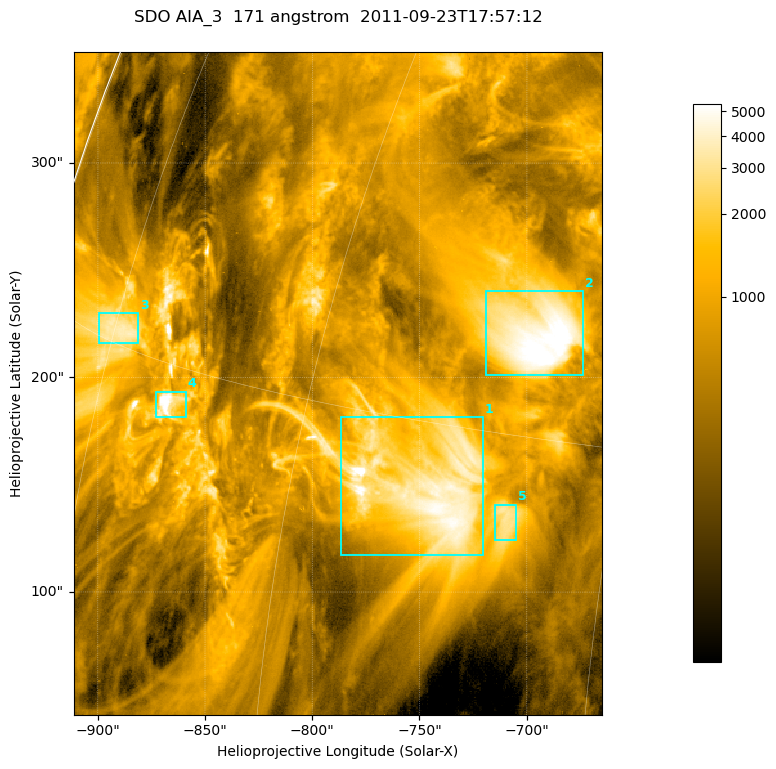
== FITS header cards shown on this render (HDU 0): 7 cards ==
TELESCOP= 'SDO     '           /
INSTRUME= 'AIA_3   '           /
WAVELNTH=                  171 /
WAVEUNIT= 'angstrom'           /
DATE-OBS= '2011-09-23T17:57:12.34' /
CTYPE1  = 'HPLN-TAN'           /
CTYPE2  = 'HPLT-TAN'           /

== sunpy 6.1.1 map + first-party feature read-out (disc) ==
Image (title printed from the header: SDO AIA_3  171 angstrom  2011-09-23T17:57:12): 411 x 515 px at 0.599 arcsec/px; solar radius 957 arcsec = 1596 px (partial field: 2.6% of the solar disc is inside the frame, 99% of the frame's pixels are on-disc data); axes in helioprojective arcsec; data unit not stated in the header (colour bar unlabelled)
Pointing: header CRPIX1/2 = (2051.64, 2049.57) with CRVAL1/2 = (0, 0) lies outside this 411 x 515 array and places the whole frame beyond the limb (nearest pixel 1.41 R_sun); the SolarSoft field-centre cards XCEN/YCEN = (-788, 197.3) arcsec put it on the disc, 1311 arcsec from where CRPIX/CRVAL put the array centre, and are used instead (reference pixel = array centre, CRVAL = XCEN/YCEN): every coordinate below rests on XCEN/YCEN
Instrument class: DISC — disc imager (sunpy class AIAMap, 171 A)
Bright regions (active regions / flare kernels): reference = the on-disc median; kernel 3 px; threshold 5 sigma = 2057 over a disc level ~655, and >= 1.15x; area >= 211 px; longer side >= 5 px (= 3 arcsec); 5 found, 5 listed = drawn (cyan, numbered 1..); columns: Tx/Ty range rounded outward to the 2 arcsec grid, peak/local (2 s.f.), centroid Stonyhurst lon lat
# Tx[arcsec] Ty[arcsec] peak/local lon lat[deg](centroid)
1 -788..-720 116..182 7.8 -53 +13
2 -720..-674 200..240 9.4 -50 +18
3 -900..-880 216..230 5.7 -75 +15
4 -874..-858 180..194 12 -69 +14
5 -716..-704 124..142 5 -49 +13